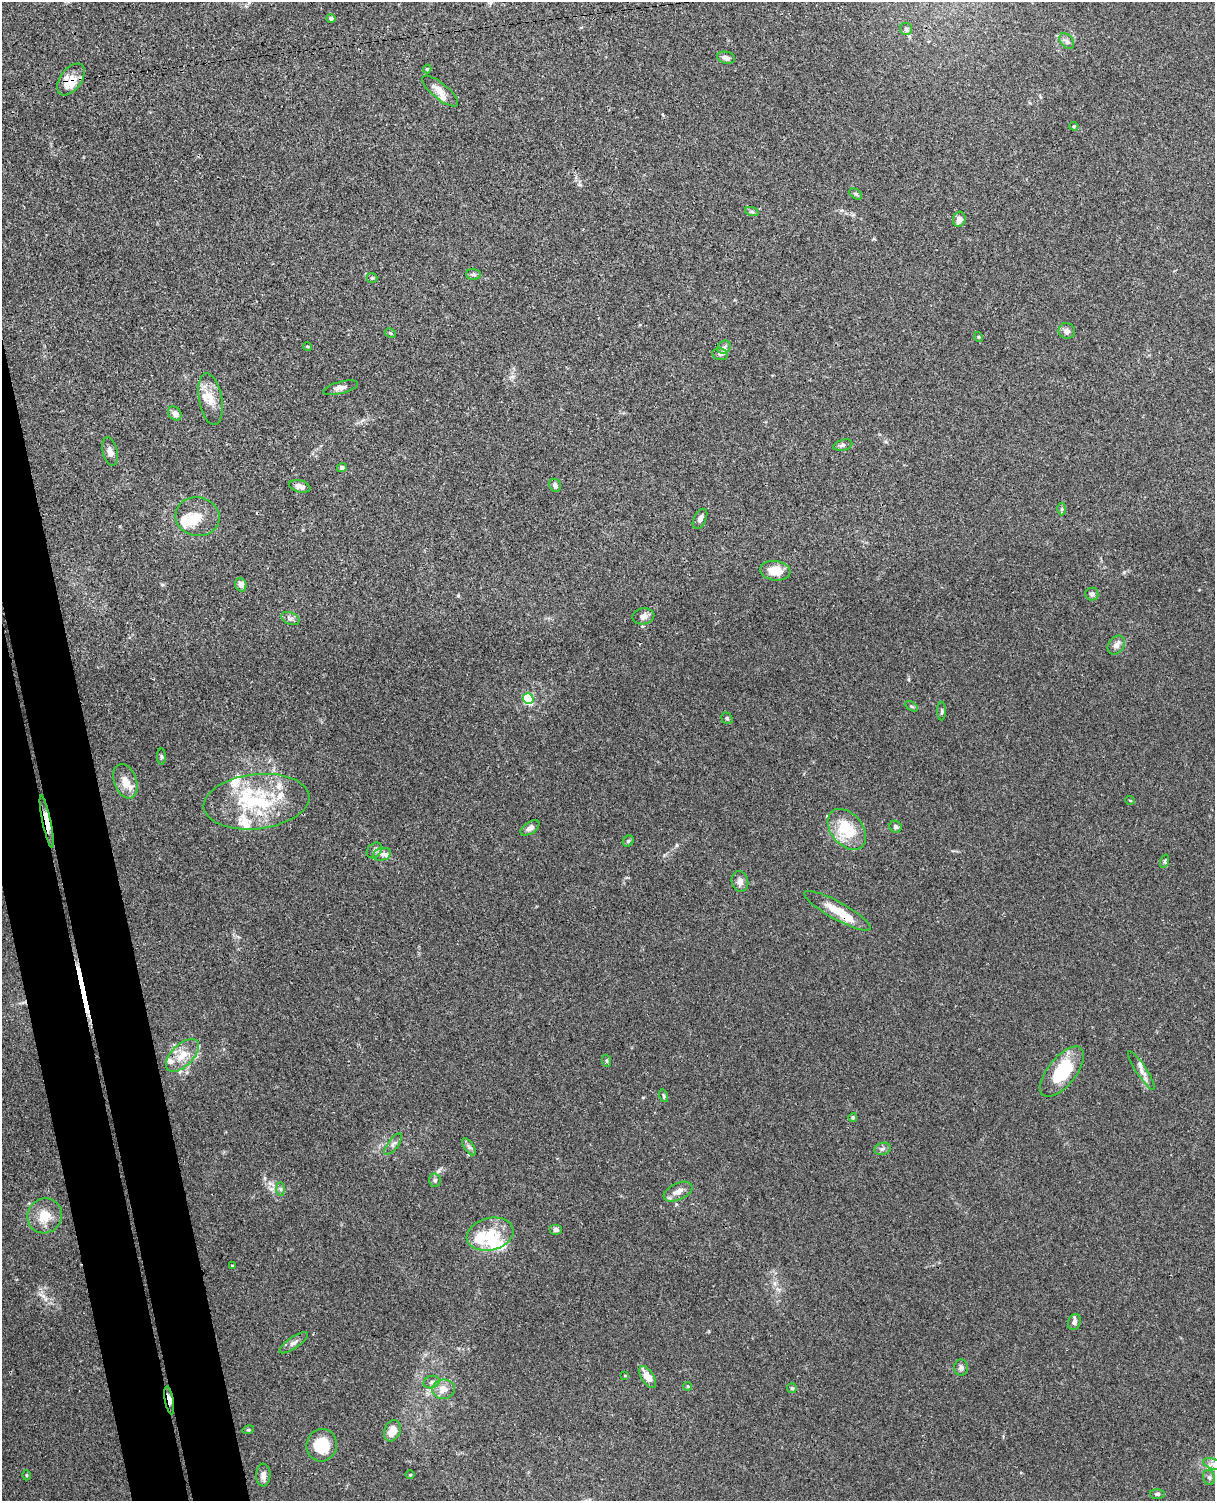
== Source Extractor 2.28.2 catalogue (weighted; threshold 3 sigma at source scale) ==
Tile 7 of 4 x 3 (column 3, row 2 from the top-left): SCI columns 2486-3698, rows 1649-3147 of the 4968 x 4908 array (HDU 1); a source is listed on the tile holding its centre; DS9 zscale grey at full resolution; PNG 1217 x 1503 px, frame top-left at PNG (2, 2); each listed source drawn as its Kron ellipse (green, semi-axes under 4 px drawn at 4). Shown black and unused: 6% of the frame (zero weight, under 3 of 4 exposures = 5% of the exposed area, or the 3 px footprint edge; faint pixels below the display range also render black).
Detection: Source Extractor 2.28.2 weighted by HDU 2 'WHT'; one run over the whole footprint, this tile lists its part. Background 0.0381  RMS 0.0041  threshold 0.0187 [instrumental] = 3 sigma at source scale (4.5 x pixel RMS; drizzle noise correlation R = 1.50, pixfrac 1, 0.05/0.05 arcsec/px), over >= 5 px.
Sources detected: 108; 2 inside a brighter object's white glare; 1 long thin detection or spike segment (spike, bleed or trail) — neither listed nor drawn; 16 inside a brighter listed object's ellipse — not listed separately; the other 89 listed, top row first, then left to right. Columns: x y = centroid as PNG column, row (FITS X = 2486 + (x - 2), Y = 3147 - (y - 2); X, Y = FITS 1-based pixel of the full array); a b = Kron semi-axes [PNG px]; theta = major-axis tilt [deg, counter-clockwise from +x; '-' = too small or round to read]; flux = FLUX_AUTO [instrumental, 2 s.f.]
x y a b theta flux
331 18 5 4 - 1.1
906 29 6 6 - 0.87
1067 41 9 6 -51 1.2
726 58 9 6 -12 1.9
427 69 4 4 - 0.51
71 79 18 10 53 5
440 91 22 8 -39 3.7
1074 126 4 4 - 0.43
856 194 7 4 -36 0.68
752 212 7 4 -19 0.64
959 219 7 6 - 2.4
474 274 7 5 -2 0.91
372 278 5 5 - 0.56
1067 331 8 7 - 1.9
390 333 6 4 -28 0.59
979 337 5 3 - 0.39
307 346 4 3 - 0.4
724 347 7 6 - 1.3
720 354 8 6 -11 1
340 388 18 6 15 1.9
211 399 26 11 -80 6
175 413 8 6 -48 2.1
843 445 9 5 14 1.1
110 452 14 7 -77 2.4
342 468 5 4 - 0.81
555 485 7 5 -68 1.6
300 486 11 6 -14 2.1
1062 509 6 4 89 0.6
197 517 22 19 -12 7.2
700 519 11 6 63 1.5
775 571 15 10 -7 7.1
241 585 7 5 -71 2.4
1092 594 6 6 - 1.2
643 616 11 8 11 2.4
290 618 9 6 -21 1.3
1116 645 10 7 53 2
528 699 5 5 - 33
911 706 7 4 -30 0.62
942 711 9 3 -89 0.6
727 718 6 5 - 0.74
161 757 8 4 -89 0.61
125 781 18 11 -70 5.3
1130 800 5 3 - 0.32
256 802 53 27 6 34
47 821 27 4 -78 4.4
895 827 6 6 - 1.1
530 828 11 5 33 1.5
847 829 23 15 -50 17
628 841 6 5 - 0.67
374 850 9 6 45 1.3
382 854 9 6 14 1.7
1165 861 7 4 71 0.68
740 881 10 8 -75 2.1
838 911 38 9 -29 8.8
182 1055 20 11 45 6.6
607 1061 6 4 -71 0.5
1141 1070 23 5 -56 2.6
1062 1072 30 14 51 20
664 1096 6 4 -74 0.58
853 1117 4 4 - 0.56
393 1144 13 5 52 1.4
469 1147 10 4 -55 1.1
882 1149 8 6 17 1.2
435 1180 7 5 88 0.9
280 1189 7 4 -89 0.87
678 1192 15 8 25 3.3
45 1216 18 17 - 8
556 1229 6 5 - 1.1
490 1234 24 16 14 11
232 1266 3 3 - 0.46
1074 1322 8 6 71 1.5
294 1343 17 5 34 1.9
961 1368 8 7 - 1.3
625 1376 4 3 - 0.32
648 1377 12 6 -57 4.9
432 1382 8 6 17 1.3
688 1386 4 4 - 0.39
792 1388 5 5 - 0.63
443 1389 11 9 8 4.4
169 1400 14 3 -80 2.6
248 1430 6 3 17 0.46
392 1431 11 8 68 4.7
322 1445 16 15 - 12
1213 1464 10 5 -19 1.8
26 1475 5 3 - 0.44
263 1475 11 7 88 2.1
410 1475 4 3 - 0.4
1209 1477 7 6 - 1
1157 1494 7 5 -1 0.86
Overlapping masked pixels (flux is a lower limit): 4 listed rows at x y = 71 79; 47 821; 838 911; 169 1400
Unlisted compact peaks at least as high as the median listed source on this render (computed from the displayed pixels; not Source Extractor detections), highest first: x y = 1124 572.